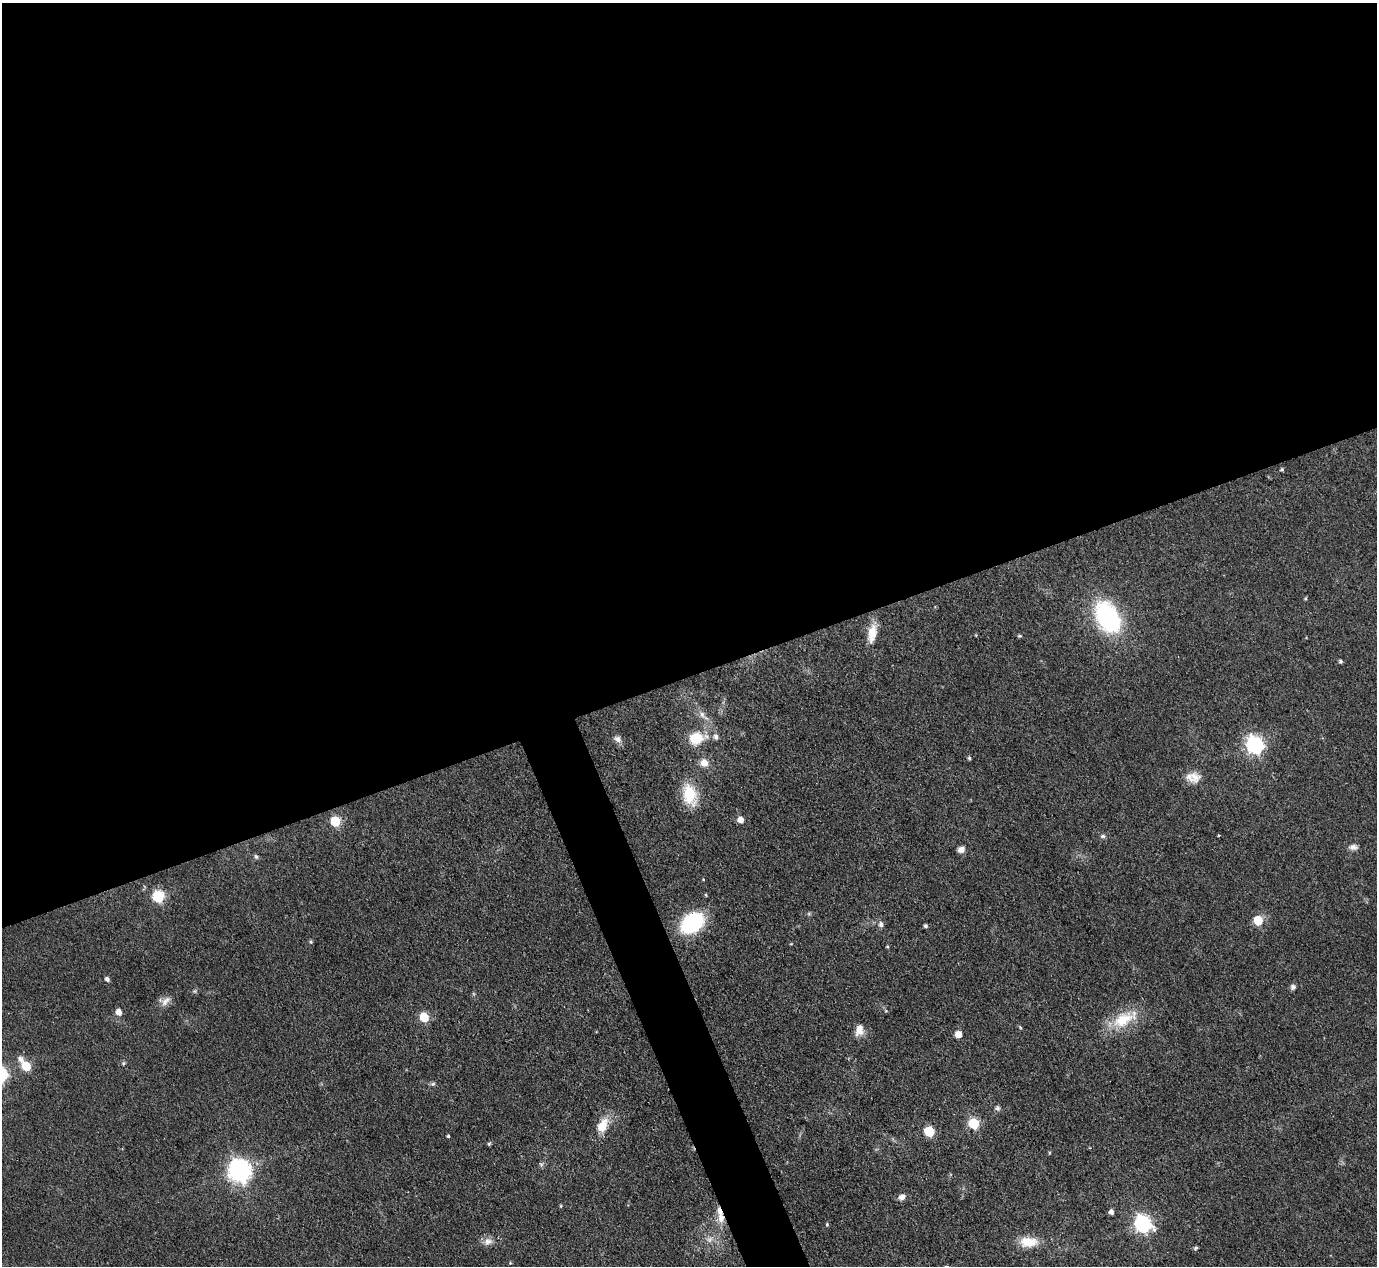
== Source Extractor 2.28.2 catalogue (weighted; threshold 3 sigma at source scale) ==
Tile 2 of 4 x 4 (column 2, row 1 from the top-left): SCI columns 1376-2750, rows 4075-5338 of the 5500 x 5490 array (HDU 1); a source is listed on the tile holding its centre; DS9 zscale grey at full resolution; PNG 1379 x 1268 px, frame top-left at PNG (2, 3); no overlay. Shown black and unused: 55% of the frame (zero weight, under 3 of 4 exposures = <1% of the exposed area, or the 3 px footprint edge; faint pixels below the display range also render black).
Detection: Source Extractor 2.28.2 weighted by HDU 2 'WHT'; one run over the whole footprint, this tile lists its part. Background 0.042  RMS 0.0051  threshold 0.0229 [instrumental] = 3 sigma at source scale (4.5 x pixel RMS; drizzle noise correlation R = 1.50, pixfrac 1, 0.05/0.05 arcsec/px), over >= 5 px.
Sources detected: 61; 2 inside a brighter listed object's ellipse — not listed separately; the other 59 listed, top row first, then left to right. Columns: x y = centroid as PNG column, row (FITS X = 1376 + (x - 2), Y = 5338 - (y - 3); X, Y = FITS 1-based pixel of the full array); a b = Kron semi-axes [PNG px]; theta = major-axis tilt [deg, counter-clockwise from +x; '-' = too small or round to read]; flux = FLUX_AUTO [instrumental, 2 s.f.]
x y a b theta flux
1282 469 4 4 - 0.79
1108 617 23 15 -61 92
872 633 24 10 80 9
1019 636 5 4 - 0.66
1340 661 4 4 - 1
702 714 9 6 -74 2.1
716 737 7 6 - 1.9
696 738 19 13 11 14
618 739 12 8 -32 2.7
1255 745 8 7 - 170
969 758 4 4 - 0.87
704 763 10 10 - 4.4
1195 777 17 13 -41 5.7
690 794 23 14 -74 19
740 820 6 5 - 5
335 821 6 5 - 28
1103 836 7 5 14 1.1
1219 836 3 3 - 1.1
1353 847 12 7 -3 2.4
961 850 7 6 - 3.2
256 857 6 5 - 1.1
706 895 5 3 - 0.47
158 896 6 6 - 51
1258 920 6 5 - 19
692 923 21 15 38 53
881 924 6 6 - 2.1
926 926 4 4 - 1.1
311 942 5 4 - 0.79
107 979 5 4 - 1.8
1293 987 6 6 - 1.6
195 991 7 4 72 0.77
165 1001 16 7 51 3.4
119 1012 6 5 - 4.8
424 1017 6 5 - 25
1123 1020 33 18 29 19
859 1030 13 9 83 5.2
958 1034 5 5 - 6
20 1059 8 6 -54 3.1
123 1063 5 4 - 0.79
26 1066 6 5 - 22
433 1084 7 5 22 1
997 1108 8 7 - 1.3
974 1123 6 6 - 40
602 1126 20 11 64 9.8
929 1131 6 6 - 30
448 1136 3 3 - 0.74
489 1144 5 4 - 0.75
239 1170 9 8 - 390
902 1197 8 6 25 2.9
561 1206 5 3 - 0.5
1111 1212 5 4 - 2.3
721 1218 14 10 90 6
827 1224 4 3 - 0.63
1143 1224 8 7 - 160
710 1239 9 8 - 2.8
488 1241 13 9 24 3.5
1029 1242 22 12 -3 10
1196 1248 6 4 52 0.86
510 1263 4 4 - 0.49
Overlapping masked pixels (flux is a lower limit): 1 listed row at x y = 721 1218